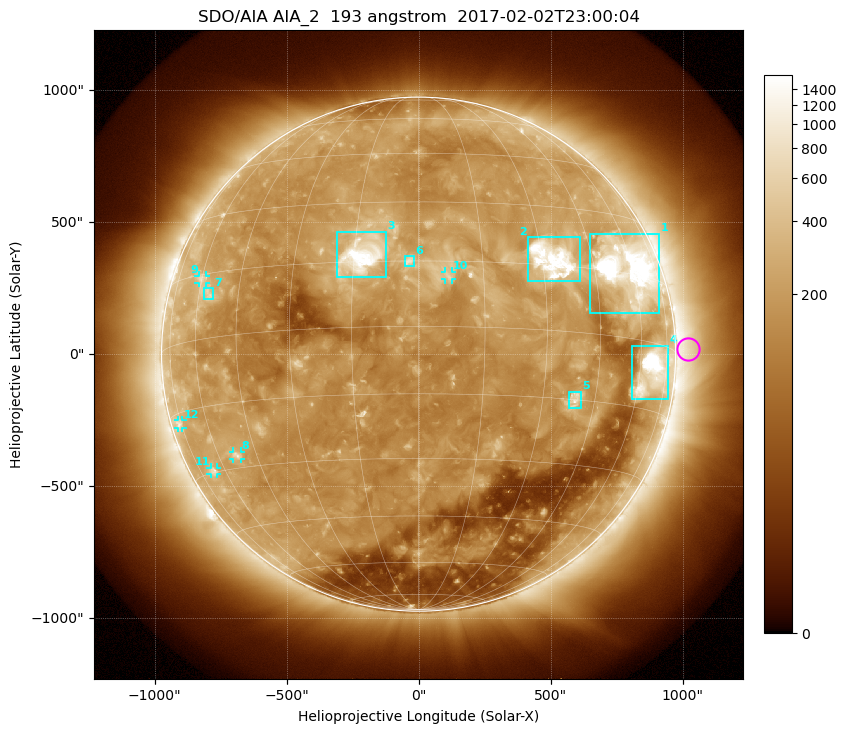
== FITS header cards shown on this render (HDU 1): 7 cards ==
TELESCOP= 'SDO/AIA'
INSTRUME= 'AIA_2'
WAVELNTH=                  193
WAVEUNIT= 'angstrom'
DATE-OBS= '2017-02-02T23:00:04.84'
CTYPE1  = 'HPLN-TAN'
CTYPE2  = 'HPLT-TAN'

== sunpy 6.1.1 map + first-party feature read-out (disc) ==
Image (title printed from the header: SDO/AIA AIA_2  193 angstrom  2017-02-02T23:00:04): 1024 x 1024 px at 2.4 arcsec/px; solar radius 974 arcsec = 406 px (full disc in frame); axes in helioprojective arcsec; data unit not stated in the header (colour bar unlabelled)
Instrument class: DISC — disc imager (sunpy class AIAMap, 193 A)
Bright regions (active regions / flare kernels): reference = the median radial profile (limb darkening/brightening removed); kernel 9 px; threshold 5 sigma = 313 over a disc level ~160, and >= 1.15x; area >= 12 px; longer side >= 10 px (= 24 arcsec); searched inside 0.97 R_sun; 12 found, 12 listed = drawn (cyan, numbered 1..; 5 of them under ~33 arcsec drawn as corner ticks so the feature stays visible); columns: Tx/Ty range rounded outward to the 5 arcsec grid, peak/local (2 s.f.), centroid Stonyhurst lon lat
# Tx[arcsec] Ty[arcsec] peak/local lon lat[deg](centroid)
1 645..915 155..455 25 +57 +16
2 410..615 275..445 17 +33 +16
3 -310..-120 290..465 14 -13 +17
4 805..945 -170..30 17 +66 -7
5 565..620 -205..-140 5 +39 -15
6 -50..-15 330..375 4.3 -2 +15
7 -815..-775 205..250 3.5 -56 +10
8 -705..-675 -395..-370 4.3 -52 -27
9 -835..-805 270..300 3.2 -60 +14
10 100..130 280..315 3.4 +7 +12
11 -790..-760 -455..-430 3.3 -66 -30
12 -910..-895 -280..-250 3 -76 -17
Off-limb structures (1.02-1.3 R_sun): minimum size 162 px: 3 found; the strongest spans PA ~240..310 deg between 1.02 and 1.3 R_sun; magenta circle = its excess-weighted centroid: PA ~270 deg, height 1.05 R_sun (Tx ~1020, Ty ~20 arcsec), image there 1.8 x the reference